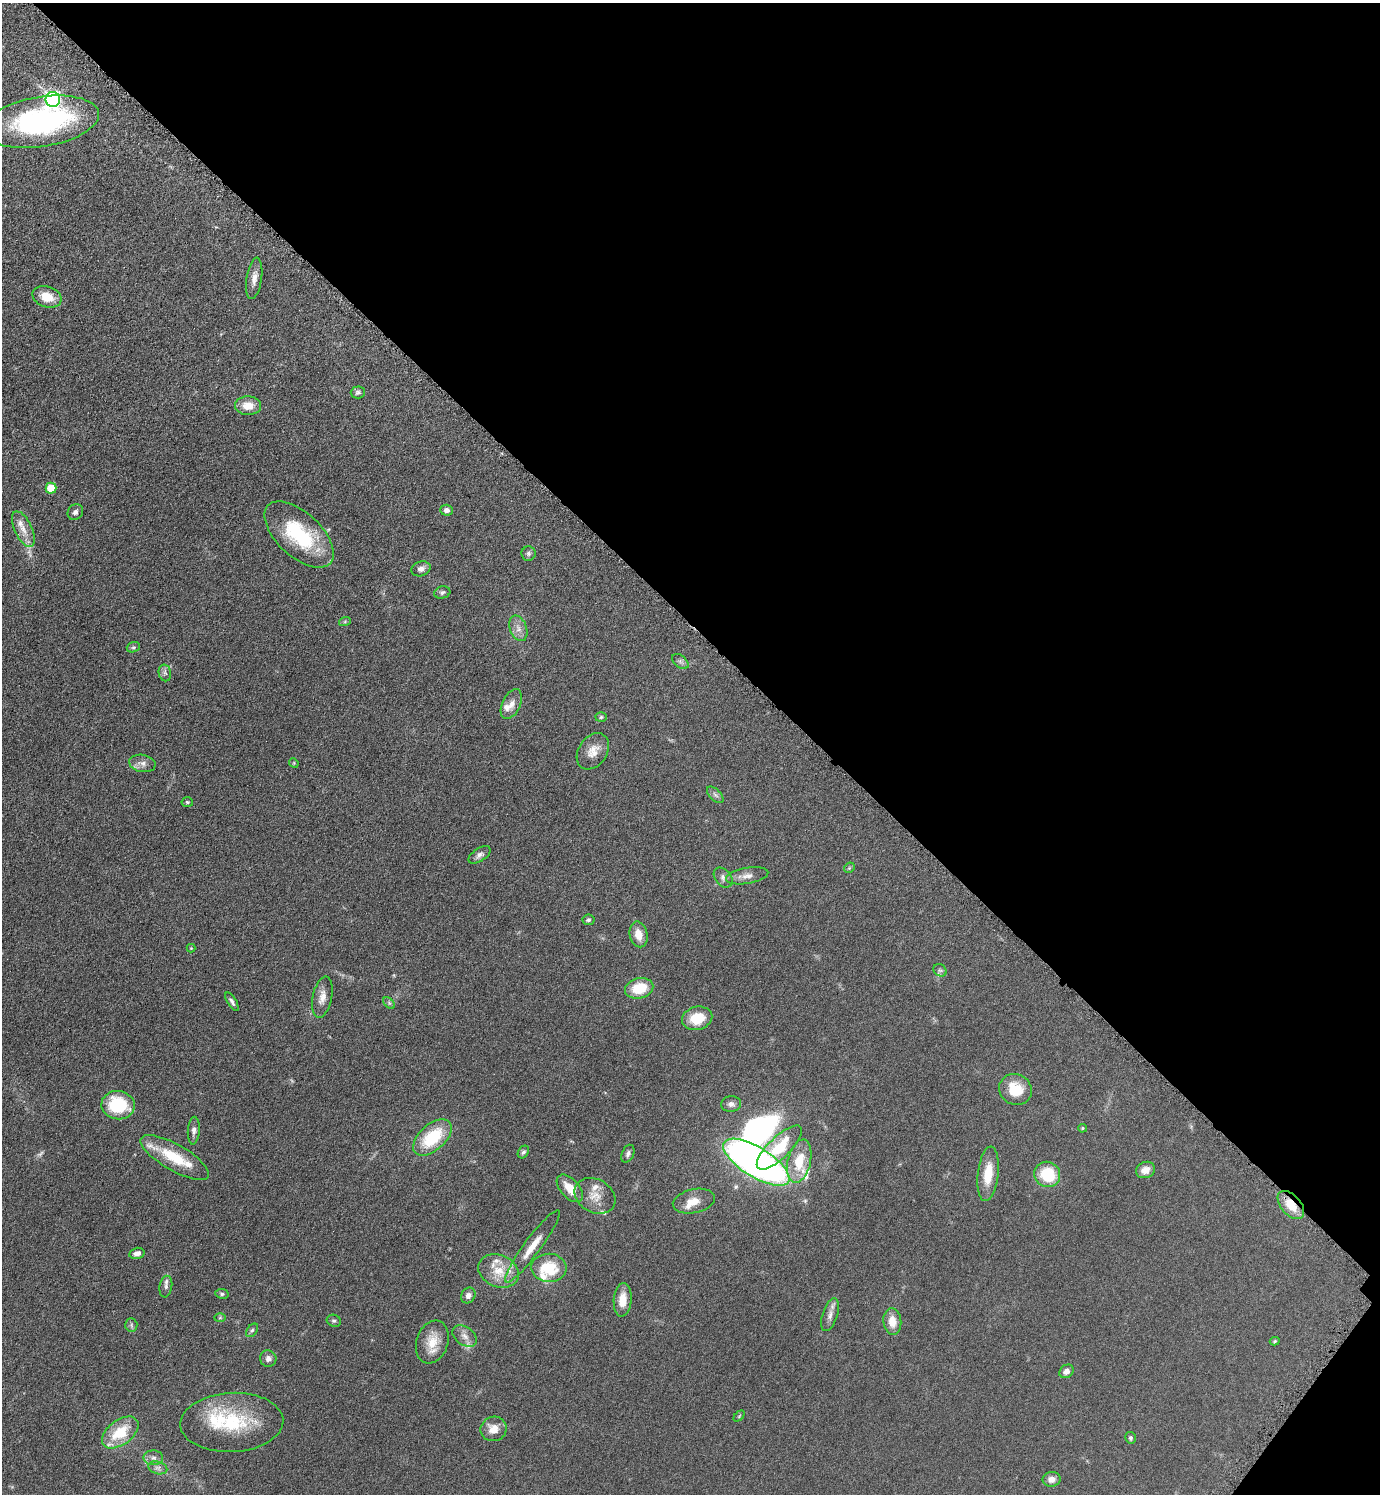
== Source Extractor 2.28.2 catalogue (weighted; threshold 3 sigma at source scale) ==
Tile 8 of 4 x 4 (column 4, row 2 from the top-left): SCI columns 4306-5683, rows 2998-4489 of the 5998 x 5995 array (HDU 1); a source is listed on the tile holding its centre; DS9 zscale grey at full resolution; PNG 1382 x 1496 px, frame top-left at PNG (2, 3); each listed source drawn as its Kron ellipse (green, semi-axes under 4 px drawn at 4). Shown black and unused: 43% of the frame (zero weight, under 4 of 8 exposures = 1% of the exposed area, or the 3 px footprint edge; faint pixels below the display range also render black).
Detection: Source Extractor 2.28.2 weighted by HDU 2 'WHT'; one run over the whole footprint, this tile lists its part. Background 0.0953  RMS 0.0062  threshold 0.0252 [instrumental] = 3 sigma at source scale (4.09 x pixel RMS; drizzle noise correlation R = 1.36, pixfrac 0.8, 0.05/0.05 arcsec/px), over >= 5 px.
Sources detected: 100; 1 too faint to see at this stretch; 2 inside a brighter object's white glare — neither listed nor drawn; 12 inside a brighter listed object's ellipse — not listed separately; the other 85 listed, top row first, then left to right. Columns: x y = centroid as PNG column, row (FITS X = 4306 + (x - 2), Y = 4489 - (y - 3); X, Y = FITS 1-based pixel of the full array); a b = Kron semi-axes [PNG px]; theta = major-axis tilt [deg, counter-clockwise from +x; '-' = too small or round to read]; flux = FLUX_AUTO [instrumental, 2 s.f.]
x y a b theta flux
53 99 7 7 - 140
41 122 58 25 9 110
254 278 21 7 81 4.3
47 297 15 10 -19 11
358 392 7 6 - 1.4
248 406 13 9 -2 7.6
51 488 5 5 - 18
447 510 6 5 - 2
75 512 8 7 - 2.1
23 529 19 8 -65 6.1
299 534 42 22 -43 42
528 553 7 7 - 1.3
421 569 10 7 18 2.8
442 592 8 6 15 1.5
345 621 6 4 20 0.78
518 628 13 8 -69 3.8
133 647 7 5 19 1
680 661 9 6 -38 1.7
165 673 8 6 -77 1.6
511 704 16 9 65 4.5
601 717 5 5 - 0.99
593 751 20 14 56 7.3
142 763 13 8 -10 3.4
294 763 5 4 - 0.58
715 795 10 5 -45 1.7
187 802 6 4 -5 0.83
480 855 12 6 33 2.2
849 868 6 4 45 0.74
747 876 21 8 9 4.5
723 878 11 8 -51 2.5
588 920 6 5 - 1.1
639 934 13 9 -77 6.8
191 948 4 4 - 0.44
940 970 7 6 - 1.1
639 988 14 10 14 15
322 997 21 9 78 5.4
232 1002 10 4 -59 1.6
389 1003 7 4 -45 0.89
697 1018 15 11 13 15
1015 1089 17 15 -30 14
731 1104 10 8 6 2.6
118 1105 17 14 -6 30
1082 1128 4 4 - 0.68
194 1131 14 6 86 2.3
432 1137 23 13 41 27
779 1148 29 11 44 24
523 1152 7 5 55 1.2
628 1154 9 6 66 1.7
175 1157 39 13 -30 22
799 1161 22 11 77 16
756 1162 38 15 -32 310
1145 1170 10 8 22 4.8
988 1174 27 10 83 13
1047 1174 13 12 - 23
570 1188 16 9 -48 9.1
595 1196 21 16 -31 9
694 1201 21 12 12 7.8
1291 1205 16 9 -48 11
532 1246 44 8 54 10
137 1253 8 5 15 2.7
549 1268 17 14 -3 20
499 1271 21 16 -23 12
166 1287 11 6 81 2
222 1294 7 4 -9 1
468 1295 8 7 - 2.4
623 1300 17 9 85 7.6
830 1315 17 7 72 3.6
220 1318 6 4 2 0.8
334 1321 7 5 -20 1.1
892 1321 13 9 -84 7.5
131 1325 6 6 - 1.2
252 1330 7 5 53 1.2
465 1336 13 9 -35 3.7
1275 1341 5 3 - 0.74
432 1342 22 15 72 11
268 1359 8 8 - 2.6
1066 1371 8 6 38 3.1
739 1416 6 4 46 0.64
232 1422 51 29 3 42
494 1429 13 12 - 6.8
120 1432 21 12 37 20
1130 1438 6 5 - 1.2
153 1458 10 7 -1 2.5
158 1468 10 6 -17 2.1
1051 1479 9 7 10 3.7
Overlapping masked pixels (flux is a lower limit): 1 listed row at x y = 1291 1205